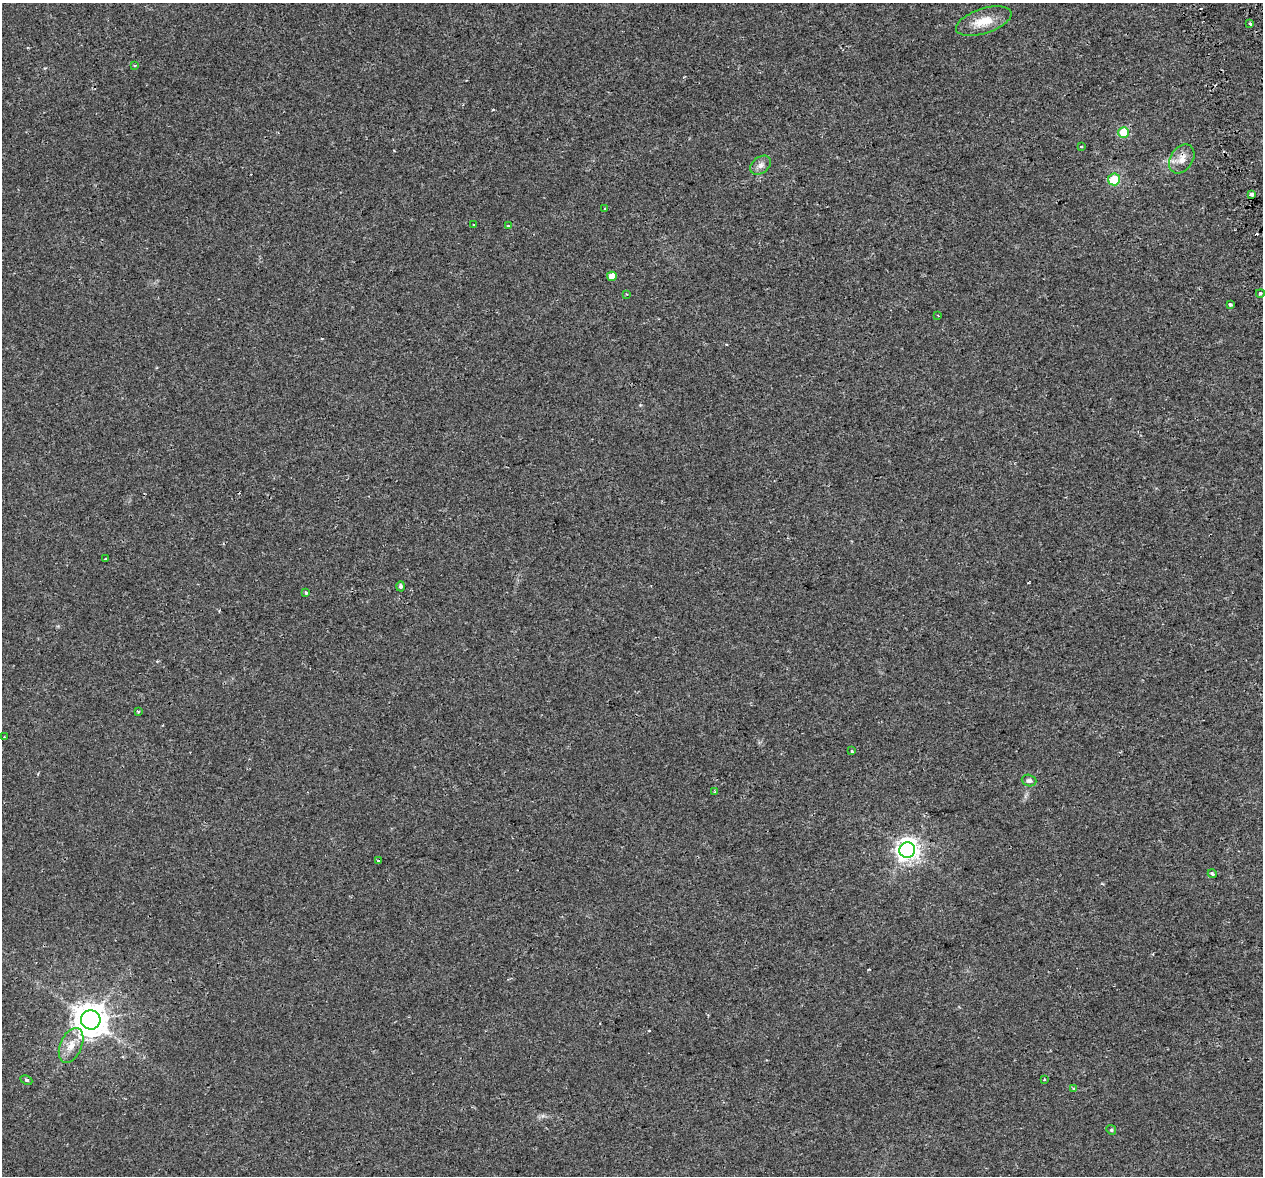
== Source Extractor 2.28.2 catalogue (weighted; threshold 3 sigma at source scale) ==
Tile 10 of 4 x 4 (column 2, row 3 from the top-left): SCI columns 1319-2579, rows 1279-2452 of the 5157 x 4856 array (HDU 1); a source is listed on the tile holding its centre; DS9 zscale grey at full resolution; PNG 1265 x 1178 px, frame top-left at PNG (2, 3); each listed source drawn as its Kron ellipse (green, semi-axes under 4 px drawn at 4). Shown black and unused: <1% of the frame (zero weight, under 2 of 3 exposures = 3% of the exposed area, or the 3 px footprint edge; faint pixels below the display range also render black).
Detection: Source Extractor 2.28.2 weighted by HDU 2 'WHT'; one run over the whole footprint, this tile lists its part. Background 0.00668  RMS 0.0029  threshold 0.0129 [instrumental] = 3 sigma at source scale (4.5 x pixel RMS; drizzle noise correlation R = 1.50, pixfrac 1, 0.0396/0.0396 arcsec/px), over >= 5 px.
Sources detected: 36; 2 cosmic-ray / hot-pixel residue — neither listed nor drawn; the other 34 listed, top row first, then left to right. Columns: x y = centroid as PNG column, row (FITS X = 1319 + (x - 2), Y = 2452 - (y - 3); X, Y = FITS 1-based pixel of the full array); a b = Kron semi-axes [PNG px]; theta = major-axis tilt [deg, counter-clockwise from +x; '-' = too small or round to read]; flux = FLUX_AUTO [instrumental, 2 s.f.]
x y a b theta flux
984 21 29 12 18 5.6
1250 23 3 3 - 0.7
135 65 4 3 - 0.35
1124 132 5 5 - 13
1081 147 3 3 - 0.32
1182 159 16 11 56 3
761 165 11 8 37 1.4
1114 179 6 6 - 7.3
1251 194 4 3 - 1.7
605 209 3 2 - 0.34
474 225 3 2 - 0.21
508 226 3 3 - 0.38
612 276 5 4 - 3
1260 293 4 3 - 0.47
626 294 4 2 - 0.2
1230 304 3 3 - 0.54
938 316 3 2 - 0.2
106 559 3 3 - 0.73
400 586 5 4 - 0.59
306 593 3 3 - 0.46
138 711 3 3 - 0.31
4 737 3 2 - 0.37
852 751 3 3 - 0.61
1029 781 7 5 -19 0.72
714 792 4 3 - 0.25
907 850 8 7 - 190
378 860 3 2 - 0.39
1212 874 4 3 - 0.51
91 1020 9 9 - 540
71 1045 18 10 66 3.7
26 1080 6 4 -26 0.48
1044 1080 4 3 - 0.26
1073 1089 4 3 - 0.35
1111 1130 5 4 - 0.38